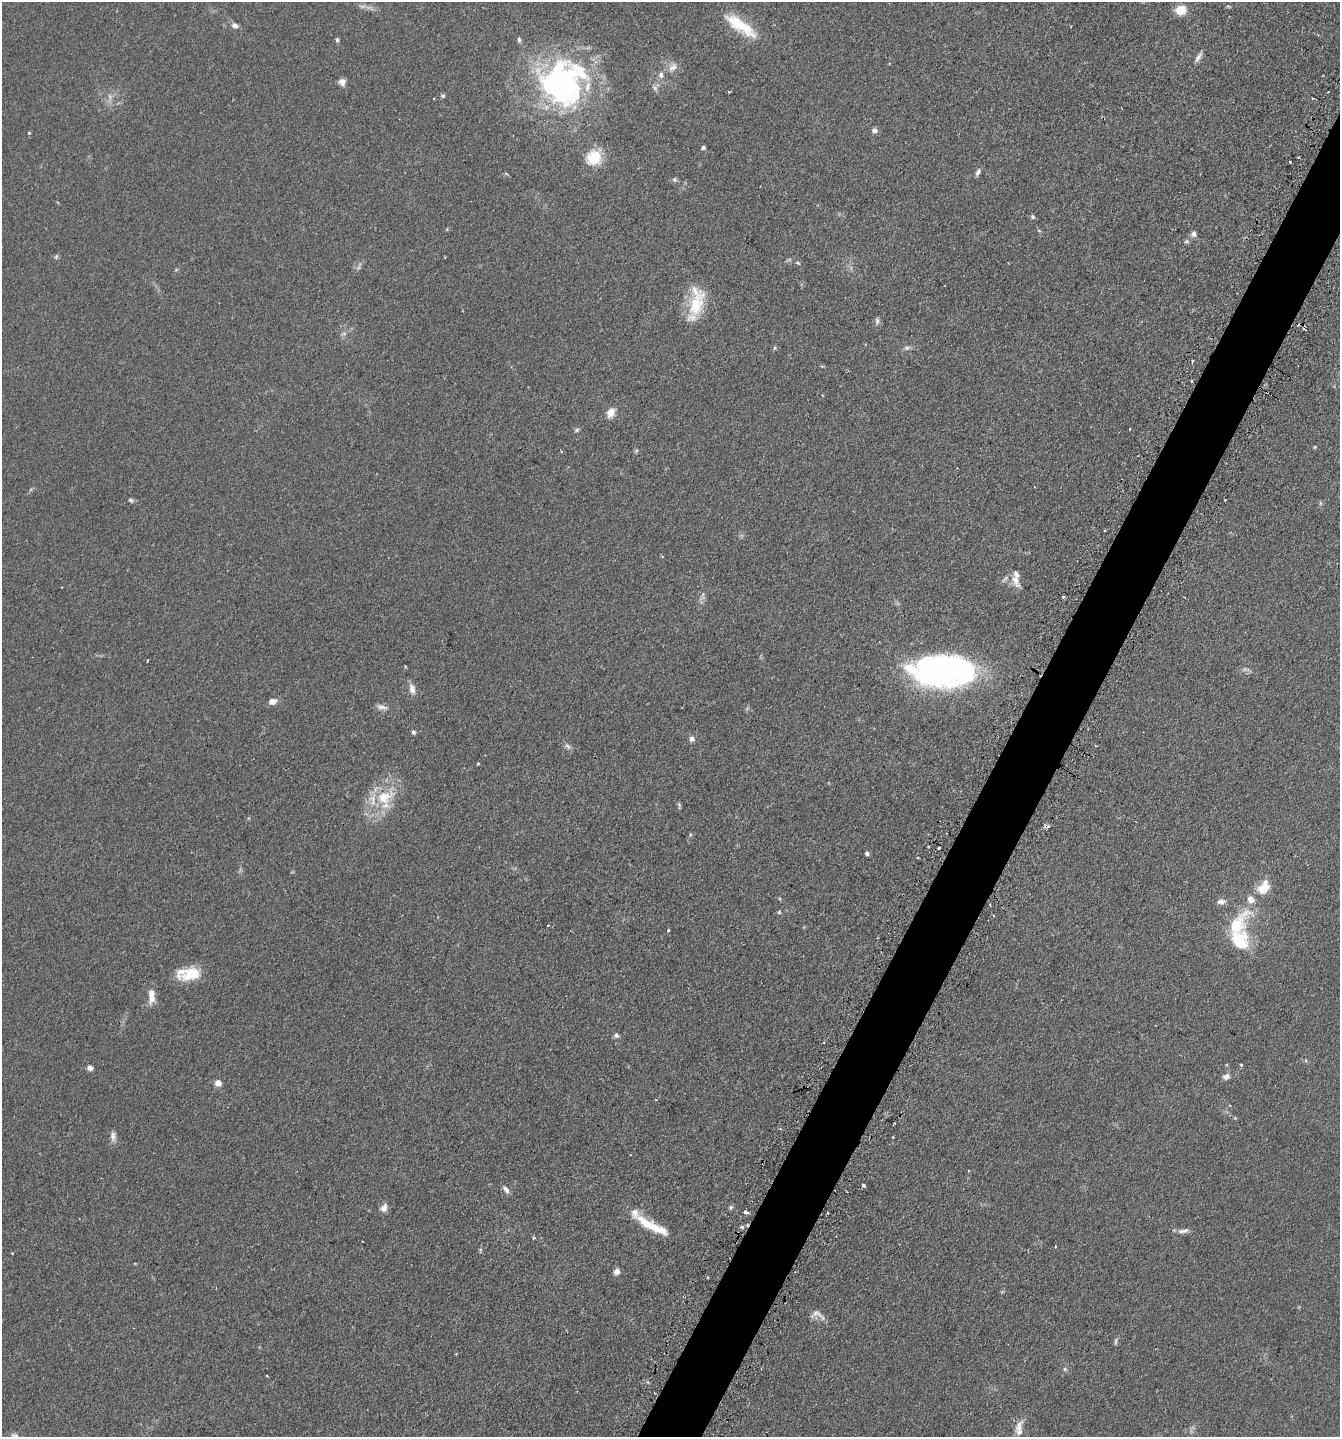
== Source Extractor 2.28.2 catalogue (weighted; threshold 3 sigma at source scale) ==
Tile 10 of 4 x 4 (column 2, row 3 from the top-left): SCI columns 1516-2853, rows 1481-2915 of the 5845 x 5832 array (HDU 1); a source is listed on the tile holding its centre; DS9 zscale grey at full resolution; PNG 1342 x 1439 px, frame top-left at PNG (2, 2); no overlay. Shown black and unused: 4% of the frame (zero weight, under 2 of 3 exposures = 4% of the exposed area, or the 3 px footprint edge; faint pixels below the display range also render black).
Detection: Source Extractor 2.28.2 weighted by HDU 2 'WHT'; one run over the whole footprint, this tile lists its part. Background 0.0788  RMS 0.0065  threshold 0.0291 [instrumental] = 3 sigma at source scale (4.5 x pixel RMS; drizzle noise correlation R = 1.50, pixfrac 1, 0.05/0.05 arcsec/px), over >= 5 px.
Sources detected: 113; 1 too faint to see at this stretch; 3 inside a brighter object's white glare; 7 cosmic-ray / hot-pixel residue — not listed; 9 inside a brighter listed object's ellipse — not listed separately; the other 93 listed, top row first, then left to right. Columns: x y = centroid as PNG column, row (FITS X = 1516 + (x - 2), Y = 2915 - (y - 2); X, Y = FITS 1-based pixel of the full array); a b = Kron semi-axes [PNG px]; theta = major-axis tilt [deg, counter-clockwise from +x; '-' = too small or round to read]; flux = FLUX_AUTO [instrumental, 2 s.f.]
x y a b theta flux
1228 6 6 4 -30 0.81
1181 10 11 10 - 11
235 25 9 7 -31 2.8
741 26 43 13 -34 26
519 39 7 5 -85 1.4
337 40 6 4 -90 1.2
1198 57 14 6 58 3.1
673 67 14 10 42 4.9
1322 76 3 2 - 0.49
342 82 9 8 - 3.2
560 87 63 54 83 160
655 88 7 7 - 2
730 92 3 2 - 0.72
443 96 6 5 - 1.1
110 97 11 4 -81 2.2
1313 98 3 2 - 0.8
875 130 7 6 - 2.3
29 132 3 3 - 1.1
703 148 5 4 - 1.4
594 158 20 18 46 15
978 172 10 5 61 2.1
674 179 6 6 - 1.3
1033 217 6 5 - 1.2
1039 231 6 3 -20 0.7
1193 234 8 6 76 2.4
1186 241 7 5 3 1.3
56 256 7 4 70 1.1
798 263 6 3 -43 0.74
176 270 6 3 20 0.68
696 304 47 16 71 25
877 321 10 5 90 1.8
344 334 8 4 9 1.4
774 348 6 4 70 0.82
907 348 9 5 21 1.9
1192 381 3 3 - 1.3
822 395 3 2 - 0.45
611 413 12 9 63 5.9
1130 429 2 2 - 0.55
577 430 7 5 37 1.3
1315 447 4 4 - 0.67
561 451 4 3 - 0.67
1035 487 3 2 - 0.41
31 489 6 4 19 0.86
131 500 8 5 -36 1.3
1320 503 6 4 -89 0.95
1005 579 13 5 48 1.9
1015 580 20 8 -68 6
1063 597 3 3 - 1.1
950 667 64 31 8 200
412 689 13 7 -77 4.6
272 701 8 6 11 4.4
382 707 16 6 -9 3
413 732 5 5 - 1.3
692 739 7 6 - 2.4
568 746 11 6 -44 2.1
478 763 4 4 - 0.6
384 797 30 18 25 25
679 805 9 4 -90 1
938 848 3 3 - 1.5
867 853 5 4 - 1.4
917 858 3 2 - 0.54
1263 888 15 10 53 13
1221 902 12 7 4 3
779 912 5 4 - 0.82
548 925 2 2 - 0.52
1236 926 47 18 50 30
668 930 3 3 - 1.2
191 974 28 14 17 17
151 996 18 7 -89 7
616 1035 6 6 - 1.9
90 1068 6 5 - 3.1
1226 1076 9 7 15 3
218 1083 7 6 - 4.5
113 1136 13 7 -89 3.2
968 1171 3 2 - 0.47
864 1186 4 3 - 1.5
506 1189 11 6 -51 2.7
730 1207 6 5 - 1.2
384 1208 11 8 64 3.4
746 1212 4 3 - 5.6
828 1213 2 2 - 0.72
652 1226 45 9 -28 20
742 1227 5 4 - 1.1
1181 1231 10 5 14 2.4
534 1237 3 3 - 3.2
12 1253 3 2 - 0.48
616 1271 6 6 - 3.6
708 1277 3 2 - 0.79
817 1314 18 9 -20 4.7
1116 1341 12 4 77 1.3
456 1354 3 2 - 0.52
1065 1369 6 5 - 1.1
1019 1428 22 10 83 6.2